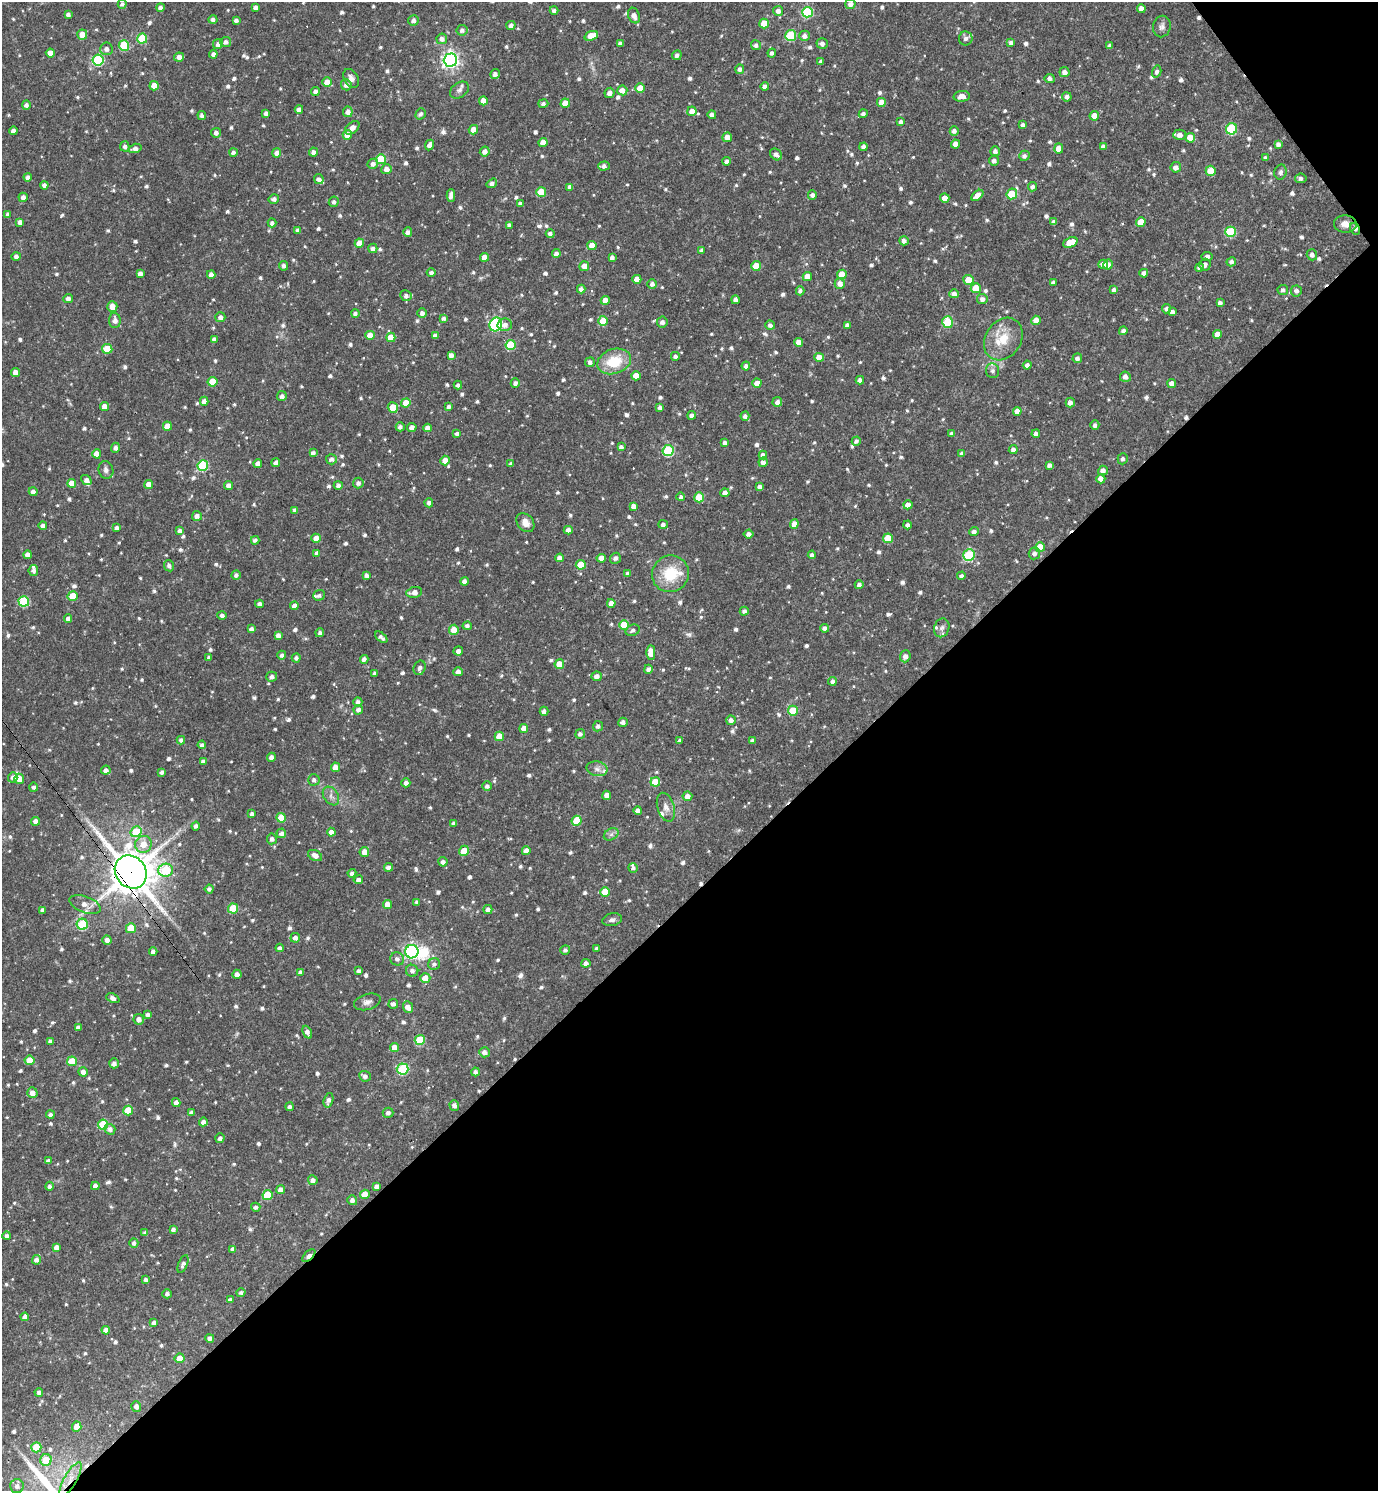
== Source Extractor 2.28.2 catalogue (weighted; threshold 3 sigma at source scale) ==
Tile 12 of 4 x 4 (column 4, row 3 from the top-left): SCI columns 4284-5659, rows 1490-2978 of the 5954 x 5956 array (HDU 1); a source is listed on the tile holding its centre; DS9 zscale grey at full resolution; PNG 1380 x 1493 px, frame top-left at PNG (2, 2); each listed source drawn as its Kron ellipse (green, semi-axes under 4 px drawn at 4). Shown black and unused: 41% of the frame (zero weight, under 3 of 4 exposures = <1% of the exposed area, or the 3 px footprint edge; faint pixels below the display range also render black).
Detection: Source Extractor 2.28.2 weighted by HDU 2 'WHT'; one run over the whole footprint, this tile lists its part. Background 0.0423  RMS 0.0051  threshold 0.0231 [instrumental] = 3 sigma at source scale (4.5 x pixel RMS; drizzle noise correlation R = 1.50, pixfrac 1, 0.05/0.05 arcsec/px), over >= 5 px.
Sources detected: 960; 1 inside a brighter object's white glare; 10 cosmic-ray / hot-pixel residue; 1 long thin detection or spike segment (spike, bleed or trail) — neither listed nor drawn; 14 inside a brighter listed object's ellipse — not listed separately; of the other 934, all 500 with FLUX_AUTO >= 1.43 (the completeness limit of this list) listed and drawn (434 fainter detections not listed), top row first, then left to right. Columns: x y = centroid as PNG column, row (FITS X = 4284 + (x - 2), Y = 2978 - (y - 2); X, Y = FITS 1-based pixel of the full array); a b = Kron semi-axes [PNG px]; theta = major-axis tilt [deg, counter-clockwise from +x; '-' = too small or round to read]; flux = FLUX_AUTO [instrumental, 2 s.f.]
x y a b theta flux
122 4 4 4 - 1.5
850 4 5 5 - 2.5
160 7 4 4 - 1.8
255 7 4 4 - 1.9
1141 9 4 4 - 3.4
554 10 4 4 - 1.7
778 11 5 5 - 2.2
807 12 5 5 - 36
68 14 4 4 - 1.7
634 15 8 5 -68 2.8
213 19 4 4 - 1.5
236 20 4 4 - 1.6
413 21 5 5 - 2
764 23 5 4 - 9.8
511 25 4 4 - 1.9
1162 26 11 8 78 2.1
462 30 5 5 - 1.9
82 35 5 5 - 5.6
791 35 5 5 - 32
591 36 7 4 21 8.3
805 36 5 5 - 2.5
142 38 5 5 - 24
966 38 7 7 - 1.8
442 39 5 5 - 2.6
226 42 5 5 - 2
1011 42 4 4 - 1.6
620 43 4 3 - 1.7
218 44 5 5 - 1.9
822 44 5 5 - 2.2
124 45 5 5 - 27
756 45 5 5 - 1.7
1110 46 4 4 - 1.4
106 49 6 6 - 2.1
50 53 4 4 - 4.4
772 53 4 4 - 1.7
213 54 4 4 - 1.6
677 55 5 4 - 1.9
179 57 5 4 - 2.8
98 60 5 5 - 46
450 60 6 6 - 190
821 61 4 3 - 1.5
740 69 5 4 - 1.7
1157 71 6 4 73 1.4
1064 72 5 5 - 2.6
495 74 5 5 - 2.1
351 78 10 7 -58 2.3
1050 78 5 4 - 1.9
327 82 5 5 - 4.8
346 85 5 5 - 2.4
154 86 4 4 - 8
765 87 4 4 - 3
640 88 4 4 - 7.4
459 90 10 7 35 2.2
622 90 5 5 - 3.5
315 91 4 4 - 2
609 93 5 5 - 2.2
962 96 8 5 5 3.9
1067 97 5 4 - 1.8
483 101 4 4 - 6
881 102 4 4 - 4.9
565 103 4 4 - 6.7
543 104 5 4 - 1.5
26 105 4 4 - 1.7
299 109 4 4 - 2.6
692 111 5 4 - 3.9
348 112 5 5 - 3
266 113 4 4 - 1.7
421 114 6 5 - 1.6
863 114 4 4 - 1.7
202 115 4 4 - 1.6
712 115 4 4 - 2
1094 116 5 5 - 5.1
900 122 4 3 - 1.7
1023 125 4 4 - 1.6
352 128 8 5 41 3.4
1232 129 6 5 - 36
473 130 5 4 - 4.5
13 131 4 4 - 2.1
954 131 4 4 - 2.1
216 133 5 4 - 2
347 135 5 4 - 6
1179 135 6 5 - 2.8
727 137 5 4 - 4.3
1190 138 5 4 - 7.1
543 143 4 4 - 6
956 144 4 4 - 4.1
1278 144 4 4 - 1.9
429 145 5 4 - 2.2
125 146 5 4 - 1.7
1103 146 4 4 - 1.5
863 147 4 4 - 2.1
135 148 6 4 15 2.2
1059 148 5 4 - 3.8
485 151 5 4 - 2.8
995 151 5 4 - 1.8
233 152 4 4 - 1.5
313 152 4 4 - 1.9
277 153 4 4 - 2.4
776 154 6 5 - 2.4
1024 156 5 5 - 1.6
1266 158 4 4 - 1.7
381 159 5 5 - 22
727 161 4 4 - 1.8
994 161 5 4 - 2.1
373 164 5 5 - 2.2
604 166 5 4 - 2
1176 167 5 5 - 2.5
386 169 5 5 - 3.5
1211 171 5 5 - 9.8
1281 172 7 6 - 1.6
28 177 4 4 - 1.9
1301 178 6 4 -10 1.8
319 179 5 4 - 1.9
492 183 6 4 34 2.2
44 185 4 4 - 1.9
570 187 4 4 - 2.2
1033 187 4 4 - 1.8
541 192 5 5 - 14
1012 194 6 5 - 20
451 195 6 4 88 2.6
812 195 4 4 - 1.9
977 195 7 4 41 3.6
23 197 5 4 - 2.5
945 198 4 4 - 3.4
274 199 5 4 - 1.8
334 202 5 5 - 1.5
520 204 4 3 - 1.6
8 214 4 4 - 1.7
20 222 4 4 - 2.4
1054 222 4 4 - 2.1
1141 222 5 4 - 8.1
272 223 4 4 - 1.6
1345 224 11 9 -3 4.2
509 225 4 4 - 1.6
1355 229 6 4 -57 2.2
298 230 4 4 - 2
408 232 4 4 - 2.1
1231 232 5 5 - 30
550 234 4 4 - 1.8
904 241 4 4 - 1.9
359 243 4 4 - 6.8
1070 243 8 4 20 11
592 245 4 4 - 6.1
373 248 5 4 - 2
702 250 4 3 - 1.6
556 254 4 4 - 2.2
1312 255 6 5 - 2.1
16 256 4 4 - 1.9
485 257 4 4 - 4.7
1207 257 5 4 - 1.8
612 258 4 4 - 2.2
1231 262 5 4 - 1.7
1103 264 5 4 - 3.2
1108 265 5 4 - 3.2
1205 265 6 5 - 2
283 266 5 4 - 1.7
584 266 5 5 - 3.7
756 266 5 5 - 10
1199 268 4 4 - 1.7
140 273 4 4 - 2.3
431 273 4 4 - 1.5
1144 273 4 4 - 2
842 274 5 4 - 8.7
211 275 4 4 - 2.6
807 276 4 4 - 4.8
637 279 4 4 - 5.1
968 280 5 5 - 9
1053 283 4 3 - 1.6
652 284 5 4 - 2.2
840 284 5 5 - 3.2
976 288 5 5 - 10
581 289 4 4 - 2
1114 290 4 4 - 1.8
1283 290 5 5 - 1.6
800 291 4 4 - 1.6
1296 291 5 5 - 1.8
954 294 5 4 - 2.5
406 296 6 5 - 1.9
68 298 5 4 - 2
982 299 5 5 - 2.2
605 300 4 4 - 5.3
735 300 4 4 - 1.8
1220 303 4 4 - 1.6
112 306 5 5 - 4.8
1166 309 4 4 - 1.7
1172 312 4 4 - 1.8
355 313 4 4 - 1.7
422 313 4 4 - 2
220 317 5 5 - 2.2
444 318 4 4 - 1.5
115 320 7 6 - 2.9
1036 320 4 4 - 5.3
603 321 5 5 - 12
662 322 5 5 - 2.2
947 322 6 5 - 24
496 324 7 6 - 65
505 325 7 6 - 2.8
770 325 5 4 - 1.7
847 325 4 4 - 1.7
1123 331 4 4 - 1.9
1217 334 4 4 - 4.3
370 335 4 4 - 6
435 336 4 4 - 2.5
391 337 5 4 - 8.5
214 339 4 4 - 1.7
1003 339 22 17 57 12
799 342 4 4 - 3.7
511 345 5 5 - 26
107 349 5 5 - 12
451 355 4 4 - 2.6
675 356 4 4 - 1.6
819 357 4 4 - 5.8
1077 358 5 5 - 1.9
614 361 17 12 18 17
590 362 5 5 - 1.8
1027 365 4 4 - 1.9
746 366 4 4 - 1.8
992 371 7 6 - 1.9
15 372 4 4 - 3.7
636 376 4 4 - 5.8
1125 377 5 5 - 2.3
860 380 4 4 - 2.1
213 382 5 5 - 16
515 383 5 4 - 1.8
757 383 4 4 - 4.6
1172 383 4 4 - 2.5
458 385 4 4 - 1.6
282 396 5 5 - 1.9
204 401 4 4 - 3
777 402 5 5 - 2.1
1070 402 5 4 - 2
406 403 4 4 - 7.2
104 406 4 4 - 3.8
449 407 4 4 - 1.9
660 407 4 4 - 1.7
393 408 5 5 - 12
1017 411 4 4 - 4.1
692 415 4 4 - 2.3
745 416 4 4 - 1.8
1095 425 4 4 - 1.6
167 426 4 4 - 6.7
400 427 4 4 - 1.8
412 427 5 4 - 2.9
428 428 4 4 - 2.7
457 433 4 3 - 1.5
952 434 4 4 - 1.5
1036 434 4 4 - 2.2
856 441 4 4 - 1.6
725 443 4 4 - 2.1
621 447 4 4 - 2
115 448 5 4 - 2.1
1013 450 4 4 - 1.8
668 451 5 5 - 43
313 453 4 4 - 1.7
97 454 4 4 - 5.6
962 454 4 4 - 1.9
763 455 4 4 - 1.9
331 459 5 5 - 1.8
1123 459 5 5 - 1.6
445 460 5 5 - 5.3
763 462 5 4 - 2.4
276 463 4 4 - 2
258 464 4 4 - 3.1
511 464 4 4 - 1.4
1049 465 4 4 - 2
203 466 5 5 - 38
106 470 9 7 -74 2.2
1103 471 5 4 - 2.9
1101 479 5 4 - 3.2
86 480 6 4 -38 2.3
72 483 4 4 - 6
358 483 5 5 - 2
149 484 4 4 - 4.7
229 485 4 4 - 2.8
338 485 4 4 - 1.9
760 487 4 4 - 2.1
33 492 4 4 - 2
725 493 4 4 - 2.8
681 497 4 4 - 1.5
699 497 5 5 - 14
429 503 4 4 - 1.7
908 505 4 4 - 4.3
634 506 4 4 - 2.9
295 510 4 4 - 1.9
197 516 5 5 - 2.5
525 523 10 8 -50 3.6
663 524 4 4 - 1.8
794 524 4 4 - 4.7
43 525 4 4 - 1.7
907 525 4 4 - 1.6
117 528 4 3 - 1.6
568 530 4 4 - 2.3
179 531 4 4 - 1.7
974 532 5 4 - 2
749 534 5 4 - 2.1
316 538 5 4 - 3.8
888 538 5 5 - 16
255 540 4 4 - 1.7
1040 547 5 5 - 13
317 553 4 4 - 1.8
1034 553 6 5 - 1.9
28 555 4 4 - 3
812 555 4 4 - 1.7
969 555 6 5 - 41
560 558 4 4 - 2.4
601 558 4 4 - 3.8
615 558 5 5 - 1.9
581 565 5 5 - 13
169 566 6 5 - 1.6
33 571 5 5 - 1.9
628 574 4 3 - 2.2
670 574 19 18 - 18
236 575 4 4 - 1.7
366 575 4 3 - 1.7
961 576 4 4 - 1.6
464 581 4 4 - 2.4
859 585 4 4 - 1.6
414 592 8 5 10 3.4
319 595 6 5 - 1.5
73 596 5 5 - 12
24 601 5 5 - 36
611 603 4 4 - 3.5
260 604 4 4 - 2.3
294 606 4 4 - 3
744 611 4 4 - 1.6
222 615 4 4 - 1.7
68 619 4 4 - 1.9
624 625 5 5 - 17
467 626 4 4 - 1.7
825 628 4 4 - 1.8
942 628 9 7 70 1.9
251 629 4 4 - 1.7
454 630 5 5 - 5.6
633 630 7 5 26 1.5
320 633 4 4 - 1.6
278 635 4 4 - 2.4
381 637 7 4 -42 1.8
458 651 5 4 - 2.3
651 652 7 4 -89 7.3
282 655 4 4 - 1.7
905 656 6 5 - 2.5
209 658 4 3 - 1.6
296 658 4 4 - 1.5
364 659 4 4 - 2.2
559 664 5 4 - 8.1
420 668 7 5 67 2
648 669 4 4 - 1.8
458 672 4 4 - 2.8
375 673 4 3 - 1.5
596 676 5 5 - 2.4
272 677 5 5 - 1.6
832 681 4 4 - 1.7
358 702 4 4 - 1.9
358 710 5 4 - 2
544 711 4 4 - 1.9
793 711 5 5 - 14
731 720 5 4 - 2.2
623 722 5 4 - 1.8
598 726 5 5 - 1.7
524 728 4 4 - 4.2
580 734 5 4 - 1.5
499 736 5 4 - 10
181 740 4 4 - 1.8
680 741 4 3 - 1.6
752 741 4 3 - 1.4
202 745 4 4 - 1.7
271 757 4 4 - 2.1
203 761 4 3 - 1.6
335 767 5 4 - 4
597 769 10 7 -11 2.4
106 770 5 4 - 1.9
162 772 4 3 - 1.5
13 777 5 5 - 1.9
19 779 5 5 - 5.4
314 780 5 5 - 1.7
655 782 5 4 - 12
406 783 4 4 - 2
487 786 4 4 - 1.5
34 787 4 4 - 1.7
607 795 4 4 - 3.8
331 796 10 7 -56 2.4
687 796 5 5 - 3.5
666 807 15 8 -73 3.5
638 810 4 4 - 2.1
252 814 4 3 - 1.7
281 818 5 4 - 9.3
36 821 4 4 - 2.8
577 821 5 5 - 12
454 824 4 3 - 1.8
196 826 4 4 - 1.8
136 832 6 5 - 17
331 832 4 4 - 3.2
281 833 5 4 - 2.1
611 834 8 5 30 1.7
272 839 5 5 - 1.8
143 844 8 8 - 5.7
464 851 5 4 - 8.4
526 851 4 4 - 3.3
364 852 5 5 - 4.3
315 855 7 5 -28 3.3
443 862 4 4 - 2.1
389 867 4 4 - 2.1
633 868 5 4 - 1.4
166 870 7 6 - 27
131 872 17 15 -51 1500
352 873 4 4 - 1.7
358 880 5 4 - 2
209 889 4 4 - 1.7
605 892 5 4 - 9.6
417 903 4 3 - 1.5
85 904 16 8 -20 4.5
388 904 4 4 - 5.5
233 908 5 5 - 17
488 909 4 4 - 2.3
43 910 4 3 - 1.6
612 920 10 6 13 1.8
82 924 5 5 - 35
131 928 5 5 - 12
295 938 5 4 - 2.1
107 940 4 4 - 2.2
280 948 4 4 - 1.6
597 948 4 3 - 1.5
565 950 5 5 - 1.6
153 951 4 4 - 2.1
412 952 7 6 - 110
397 959 7 6 - 2
586 963 4 4 - 2.1
434 964 6 5 - 1.7
359 971 4 3 - 1.5
412 971 6 6 - 2
300 972 4 4 - 1.9
237 974 4 4 - 2.2
425 978 5 5 - 4.9
113 998 7 4 -24 2.2
367 1002 13 8 16 2.5
393 1004 5 4 - 1.7
408 1007 6 5 - 3.6
148 1015 4 4 - 1.8
139 1019 5 5 - 3
78 1028 4 4 - 1.8
307 1032 7 4 -65 2.4
420 1040 5 5 - 28
50 1041 4 4 - 1.8
395 1048 4 4 - 4.8
484 1052 5 5 - 2.5
30 1060 5 4 - 9
72 1061 5 5 - 11
114 1063 5 4 - 2.2
403 1069 6 5 - 41
83 1072 5 4 - 2.7
476 1072 4 4 - 1.9
365 1076 6 5 - 1.9
32 1093 5 5 - 3.2
328 1100 7 4 75 2
176 1102 4 4 - 2.4
454 1105 5 5 - 2.1
290 1107 4 4 - 1.6
128 1111 5 5 - 15
191 1113 4 4 - 1.7
388 1113 5 5 - 1.7
50 1114 4 4 - 1.6
203 1122 4 4 - 2.3
103 1125 5 5 - 27
110 1129 5 5 - 1.9
220 1138 4 4 - 1.6
48 1161 4 4 - 2.2
313 1180 5 5 - 2
49 1186 4 4 - 1.6
95 1186 4 4 - 2.4
376 1186 4 4 - 1.8
280 1190 4 4 - 2.5
365 1194 5 4 - 6.8
267 1195 5 5 - 23
352 1200 5 5 - 1.9
256 1207 4 4 - 1.7
173 1229 4 3 - 1.5
145 1233 4 4 - 1.6
7 1236 4 4 - 1.8
134 1243 5 4 - 1.8
56 1247 4 4 - 2.5
233 1249 4 4 - 2.1
309 1256 8 4 43 6.1
36 1260 5 4 - 2
183 1264 9 4 68 1.9
146 1280 4 3 - 1.6
241 1293 4 4 - 1.5
167 1294 4 4 - 1.8
230 1300 4 4 - 1.8
25 1317 4 4 - 2.9
154 1323 4 4 - 1.7
106 1330 4 4 - 3.5
210 1338 4 4 - 1.8
179 1358 5 4 - 6.6
39 1392 4 4 - 1.7
136 1406 5 5 - 2.4
77 1427 5 4 - 6.3
36 1447 5 5 - 18
46 1460 6 5 - 13
70 1479 19 6 60 5.7
17 1486 7 6 - 2.4
Overlapping masked pixels (flux is a lower limit): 4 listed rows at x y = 1355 229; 131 872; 309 1256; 70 1479